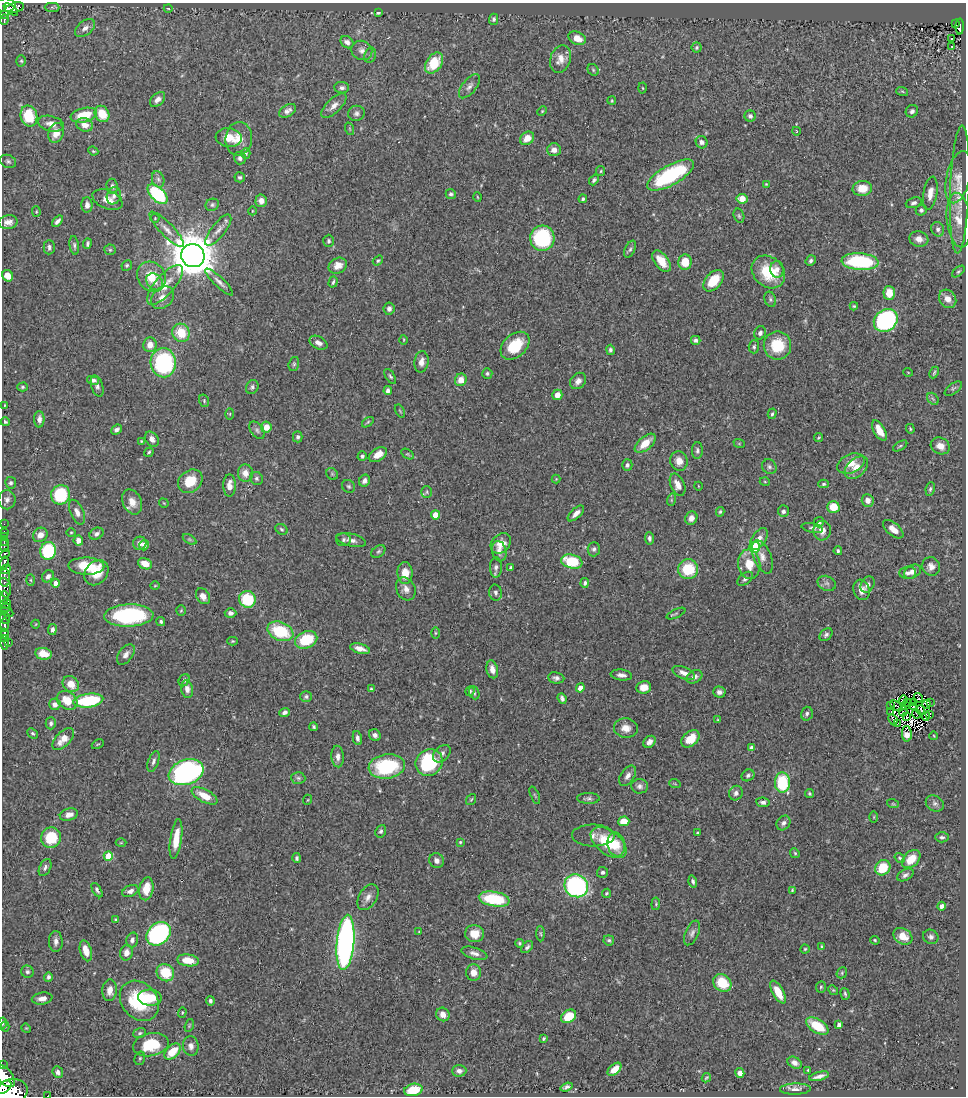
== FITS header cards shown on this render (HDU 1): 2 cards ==
NAXIS1  =                  964
NAXIS2  =                 1094

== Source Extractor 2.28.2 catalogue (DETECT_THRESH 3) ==
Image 964 x 1094 px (HDU 1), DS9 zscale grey, 1 PNG px = 1 image px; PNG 968 x 1098 px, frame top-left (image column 1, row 1094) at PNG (2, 3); each listed source drawn as its Kron ellipse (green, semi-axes under 4 px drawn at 4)
Background 0.435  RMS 0.02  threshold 0.0608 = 3 sigma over >= 5 px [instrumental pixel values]
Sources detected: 471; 5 with non-positive FLUX_AUTO (blend fragments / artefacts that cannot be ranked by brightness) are neither listed nor drawn; the other 466 listed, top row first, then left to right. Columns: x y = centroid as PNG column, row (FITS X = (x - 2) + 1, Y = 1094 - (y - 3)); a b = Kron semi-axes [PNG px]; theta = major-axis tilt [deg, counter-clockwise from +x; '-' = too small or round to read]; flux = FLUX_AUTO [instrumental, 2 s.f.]
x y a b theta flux
6 5 10 7 2 180
52 7 7 4 -1 2.8
15 8 9 5 14 150
11 9 8 4 -36 140
168 9 4 3 - 1.2
378 12 4 3 - 3.6
5 14 4 3 - 28
494 19 5 4 - 2.8
4 20 5 3 - 52
955 24 4 2 - 9.1
960 26 8 4 90 57
85 28 11 7 38 7.5
577 38 9 6 -23 16
952 38 3 2 - 1.3
347 42 7 5 -38 5.8
952 46 3 2 - 1.8
696 47 5 5 - 2.3
362 50 11 9 -28 7.7
370 55 8 5 69 3.4
560 59 14 10 71 14
21 61 5 5 - 2.3
434 63 11 7 54 45
593 70 6 5 - 2.2
469 86 14 7 51 7.1
342 88 7 5 -5 4
643 88 5 3 - 1.3
902 91 6 3 -19 1.8
158 99 9 5 43 6.6
612 101 4 3 - 1.4
334 106 16 7 44 9.3
288 111 9 5 32 5.8
542 111 5 4 - 1.6
912 111 6 6 - 4
356 113 8 7 - 4.6
102 114 8 7 - 30
84 115 13 7 13 35
29 116 11 8 -75 48
750 116 5 5 - 3.9
51 124 13 7 -14 11
85 125 8 6 -16 11
350 129 6 4 -71 1.4
796 131 4 3 - 0.88
56 133 10 7 71 16
229 138 13 9 -7 20
527 138 8 6 37 16
239 139 17 13 83 17
702 142 6 5 - 5.3
554 150 7 6 - 8.5
93 151 5 3 - 1.4
246 153 5 4 - 2.1
240 158 6 6 - 4.1
8 161 8 6 -24 3.6
601 171 5 4 - 1.6
670 175 26 10 29 140
240 177 5 5 - 2.7
958 177 27 12 77 16
158 179 8 6 -74 4.5
594 180 6 4 50 2.8
766 184 3 2 - 1
112 186 7 5 -82 3.9
862 188 10 7 5 23
960 189 64 9 88 30
930 193 17 7 80 12
158 194 12 6 -44 120
451 194 5 5 - 3
114 196 9 7 69 5.5
477 197 5 3 - 1.1
583 199 4 3 - 2.8
742 199 5 5 - 20
108 200 16 9 -22 14
261 201 6 5 - 8
914 203 8 5 21 3.9
87 205 8 5 -89 6.7
212 205 7 6 - 3.1
921 210 5 5 - 3.2
252 211 4 3 - 0.97
36 212 5 4 - 1.5
739 216 7 5 -73 2.6
155 218 4 4 - 1.4
959 220 27 12 -84 25
57 221 6 3 49 4.3
8 222 9 6 11 8.8
167 229 24 6 -46 12
938 229 7 6 - 4.2
218 230 19 7 52 10
542 238 12 12 - 120
919 239 9 7 -16 8.7
329 241 6 5 - 3.1
87 244 5 3 - 2.5
74 245 9 4 -82 3.2
49 247 7 5 89 3.7
630 249 9 5 65 3.3
110 250 6 5 - 2.5
193 256 12 11 - 5100
378 261 5 4 - 2
661 261 12 7 -53 22
811 261 5 5 - 3.1
685 262 8 6 89 25
860 262 18 8 -4 120
127 265 5 5 - 2.4
338 266 9 7 25 13
777 269 8 6 -84 5.8
958 271 7 4 40 2.2
768 272 18 14 -43 53
8 276 6 5 - 15
152 277 16 13 -54 32
713 281 12 8 49 37
155 282 9 7 -46 8.2
219 282 18 5 -44 6.8
333 282 6 3 73 2.6
165 285 25 9 49 25
889 293 7 6 - 19
162 298 12 10 44 13
770 299 8 5 -71 2.9
948 299 10 8 -53 9.7
854 306 4 4 - 1.6
389 309 6 5 - 5.2
886 320 13 10 38 250
181 333 9 8 - 36
760 333 7 5 63 4.5
404 340 5 3 - 1.2
696 340 5 4 - 3.6
318 343 9 6 -28 7
150 345 7 6 - 12
515 346 16 11 42 47
777 346 14 14 - 44
754 347 7 5 87 2.9
610 350 5 4 - 3.2
421 362 10 7 81 9.1
163 363 14 12 -87 190
294 364 7 5 75 2.3
908 372 5 3 - 1
487 373 5 5 - 2.6
934 373 6 3 63 1.8
390 376 8 4 -58 2.8
93 380 6 4 -14 4.2
461 380 6 6 - 14
578 381 9 7 47 8.1
97 386 11 6 -72 4.6
23 387 5 4 - 2.3
252 387 7 6 - 3.5
953 389 10 5 37 3.1
388 391 4 4 - 4.5
557 395 5 5 - 11
933 399 7 5 -45 3
204 401 6 5 - 2.3
5 405 3 2 - 0.81
400 411 7 3 -58 1.3
230 414 6 4 89 1.5
772 414 5 4 - 2.1
39 419 8 5 -90 7.3
5 422 4 4 - 2.3
368 422 7 3 37 1.6
266 427 5 5 - 17
910 429 5 3 - 1.6
116 430 6 4 40 4.4
257 430 10 6 -51 3.9
879 431 11 5 -60 21
298 437 5 5 - 3.1
818 438 5 3 - 1.4
152 439 8 6 -53 6.3
141 441 4 3 - 1.2
645 443 13 6 40 21
739 443 6 4 -19 1.3
900 446 8 3 32 1.9
940 446 10 8 -27 13
697 451 8 5 89 3.4
149 452 5 4 - 2.3
408 454 7 4 -32 2
378 455 10 6 32 14
362 456 5 4 - 2.8
679 461 10 8 -73 13
851 464 14 9 23 15
627 465 5 5 - 3.5
769 467 8 7 - 3.9
856 468 13 9 42 15
245 473 8 7 - 12
332 474 6 5 - 2.1
257 478 7 6 - 3.1
556 479 4 4 - 1.2
190 481 13 10 39 33
365 481 6 5 - 4.8
765 482 5 3 - 1.2
11 483 6 5 - 3.2
824 484 5 4 - 2.1
230 485 11 6 89 11
678 485 12 7 -66 11
348 486 7 6 - 2.7
698 486 4 3 - 0.8
930 489 7 4 82 2.9
427 492 6 5 - 2.7
60 495 10 9 - 71
7 500 9 8 - 6.6
671 500 6 4 72 1.8
868 500 6 6 - 8.4
132 502 13 9 -65 14
164 503 5 3 - 1.1
833 507 6 6 - 25
783 511 6 5 - 4
77 512 13 6 -66 8.6
720 512 5 3 - 2
576 513 10 5 43 7.8
435 515 4 4 - 18
691 518 7 6 - 7.4
819 522 5 5 - 4.9
4 524 2 2 - 4.8
812 528 11 4 -12 3.1
281 529 6 5 - 2.4
893 529 12 6 -40 12
822 531 10 9 - 11
71 532 5 3 - 1.3
4 533 4 3 - 50
96 534 7 5 30 4.3
40 535 8 6 46 11
4 536 3 2 - 7.5
649 538 6 4 -84 3.7
189 539 7 4 -31 2.4
759 539 12 7 57 10
343 540 7 6 - 3.1
351 540 15 6 -13 7.6
4 541 3 3 - 68
78 541 5 4 - 8.1
140 543 7 6 - 6.6
501 543 11 8 45 16
144 545 5 4 - 4.3
4 546 6 3 -76 130
754 547 5 5 - 81
594 549 7 6 - 3.5
48 551 9 8 - 93
378 551 8 5 38 2.6
499 551 10 7 -75 6.9
838 551 4 4 - 2.7
5 554 5 3 - 130
762 557 17 9 -67 11
572 561 11 7 -13 59
4 562 6 3 76 140
145 564 7 5 -24 16
749 564 14 11 -82 25
86 566 18 8 -2 39
931 566 9 8 - 7.9
496 567 10 6 90 4.9
511 568 4 3 - 3
5 569 5 4 - 250
688 569 10 10 - 50
912 572 9 6 31 6.6
96 573 14 11 48 24
405 573 11 7 -90 20
908 573 8 6 6 4.9
48 576 6 5 - 5.4
5 578 9 5 -89 160
745 579 9 5 37 4.1
31 580 6 4 -88 1.8
56 583 4 4 - 8.2
585 583 5 4 - 3.4
827 583 9 7 -23 4.4
867 585 9 6 59 5.5
155 586 5 3 - 1.1
5 588 9 6 -80 150
406 589 12 9 -62 8.7
861 590 10 8 -73 11
496 593 8 6 -78 4.2
203 596 8 6 -55 8.1
4 597 6 3 85 140
247 599 8 8 - 61
5 604 5 4 - 75
5 608 5 3 - 39
181 611 5 4 - 1.6
7 612 6 3 -23 70
230 613 6 5 - 5.5
676 613 10 3 26 2.2
129 616 25 11 2 150
5 618 6 5 - 39
161 622 4 4 - 2.6
36 624 4 3 - 0.96
5 625 7 4 -90 210
52 629 5 4 - 4.8
280 631 13 9 -23 70
435 633 5 3 - 1.5
5 634 5 3 - 340
826 635 7 5 42 3.5
5 639 3 3 - 39
306 640 11 8 22 55
233 641 5 4 - 1.9
4 642 7 3 -90 46
9 643 3 3 - 12
360 649 10 5 -16 9.5
44 654 8 6 -10 17
126 654 12 7 53 6.5
492 669 9 5 -77 10
684 673 12 6 -21 9.4
621 675 11 5 -8 6.1
694 677 8 6 30 7
556 678 8 5 -7 4.6
184 680 6 5 - 3.5
71 684 9 7 -46 18
644 687 7 6 - 15
580 688 4 4 - 11
187 689 9 6 -80 6.5
371 689 4 4 - 1.9
470 691 5 4 - 2.5
719 692 6 5 - 5.1
474 693 7 5 -67 2.2
306 696 6 5 - 2.8
562 698 5 3 - 4
918 698 5 3 - 0.9
67 700 11 8 -36 24
903 700 5 4 - 0.5
88 701 15 7 8 91
930 702 2 2 - 0.32
908 703 4 2 - 0.14
914 703 3 2 - 0.37
55 704 6 5 - 6
926 704 4 2 - 1.3
891 705 3 2 - 1.4
896 706 7 2 -38 1.2
905 706 3 2 - 0.02
913 707 2 2 - 1.2
920 710 5 4 - 0.021
903 711 5 2 - 0.97
285 712 5 4 - 4.4
891 712 3 2 - 3
807 714 7 5 74 3.9
916 714 4 2 - 0.69
930 714 4 3 - 0.6
926 716 4 2 - 1.2
907 717 4 2 - 0.43
718 720 3 2 - 1.1
893 720 6 2 -64 0.6
51 723 6 5 - 3.1
897 724 4 2 - 2
314 727 4 3 - 2.5
626 728 12 9 -6 14
33 733 6 4 -42 2.3
907 734 8 5 -88 14
375 735 6 5 - 5.6
934 736 4 3 - 0.93
357 738 7 4 -78 5
63 739 14 7 46 17
690 739 10 7 41 26
649 742 7 5 44 6
98 744 6 2 29 1.2
752 748 4 4 - 8
442 754 10 7 45 6.3
338 757 11 6 -85 7
153 761 11 5 70 5
429 762 14 12 39 130
387 766 18 12 8 100
186 772 18 12 19 390
748 775 7 5 33 3.6
628 776 11 6 56 7.2
298 778 7 6 - 2.9
782 783 10 7 -89 75
675 784 6 3 -19 1.4
640 786 8 7 - 5
736 793 7 6 - 6.1
809 794 4 4 - 2.1
535 795 9 3 -67 1.9
205 796 14 6 -28 22
588 798 11 5 0 4.1
471 799 6 4 53 1.9
307 800 5 3 - 1.2
763 802 7 5 -8 4.6
935 803 9 7 -33 4.9
893 804 6 3 -18 1.4
69 814 9 6 16 8.6
874 817 5 3 - 1.3
624 821 5 5 - 23
783 823 8 6 55 4.5
381 831 6 5 - 3.4
698 833 4 2 - 1.2
593 836 21 11 -1 11
942 837 7 5 -4 3.1
51 838 10 10 - 49
176 839 20 5 82 26
460 842 3 3 - 1.5
121 843 5 3 - 1.2
609 843 20 11 -37 61
616 844 12 8 -80 18
795 853 5 4 - 1.8
108 856 5 4 - 41
297 858 5 4 - 2.7
900 858 5 4 - 2
911 859 10 7 44 22
437 861 7 7 - 6.6
45 867 9 5 64 4.1
883 868 8 7 - 41
603 872 5 5 - 3.5
905 875 9 5 28 4.6
693 881 6 4 -73 2.8
576 886 12 11 - 230
146 889 11 7 79 24
97 890 8 4 -58 3.2
792 890 4 3 - 1.7
130 891 8 5 25 5.6
606 893 5 4 - 1.6
368 897 14 8 59 9.2
494 899 15 7 -9 86
656 904 6 4 84 1.9
942 906 4 3 - 3.9
116 920 4 4 - 1.9
419 932 4 2 - 0.94
692 933 13 6 66 5.6
158 934 13 10 40 240
474 934 9 8 - 21
541 934 7 3 -88 1.9
903 936 10 7 -31 17
931 937 8 7 - 4.1
132 940 7 5 74 5
609 940 5 5 - 2.4
875 940 5 3 - 1.6
56 941 10 7 -89 6.4
345 942 28 8 85 520
519 943 4 4 - 2
527 947 7 4 45 3.2
822 947 4 3 - 1.6
805 949 4 4 - 1.6
86 951 11 5 -74 13
126 953 8 6 76 9.1
474 953 13 6 -16 7.1
188 960 11 6 -7 20
27 972 6 6 - 3.4
474 972 8 7 - 11
165 973 9 8 - 44
842 973 6 5 - 2.1
48 977 4 4 - 3.4
722 983 10 8 -44 42
821 987 6 5 - 2.2
110 990 11 7 85 12
833 990 5 4 - 1.6
778 992 12 5 -61 23
845 994 6 3 -74 2.1
42 998 10 6 8 8.6
150 998 12 8 -2 34
139 1001 22 17 -50 90
210 1001 5 3 - 3.6
182 1012 5 4 - 1.6
443 1014 7 6 - 9.4
569 1016 8 6 33 34
2 1023 6 3 -89 2.1
189 1025 7 4 71 1.7
839 1025 4 3 - 6.2
5 1026 5 4 - 1.7
817 1026 12 6 -31 40
26 1028 5 4 - 1.3
140 1033 6 5 - 2.6
543 1039 3 3 - 1.7
151 1045 18 11 11 57
191 1046 10 8 -84 6.5
172 1052 10 6 45 32
140 1058 7 5 74 2.3
795 1063 7 5 -29 6.2
2 1064 2 2 - 13
615 1069 8 5 42 16
808 1070 3 2 - 1.3
459 1071 7 6 - 4.9
58 1072 6 5 - 5.2
740 1073 5 4 - 6.1
5 1076 13 7 -50 820
819 1076 10 3 15 5.8
706 1078 5 2 - 1.5
4 1087 8 5 43 570
567 1087 6 4 20 3.6
795 1089 15 5 2 6.2
413 1090 9 6 12 39
10 1092 18 12 15 2500
47 1096 2 2 - 4.1
At the frame edge (FLAGS 8, measured only in part): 6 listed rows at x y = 2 1023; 2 1064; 5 1076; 4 1087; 10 1092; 47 1096
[5 non-positive-flux detections neither listed nor drawn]